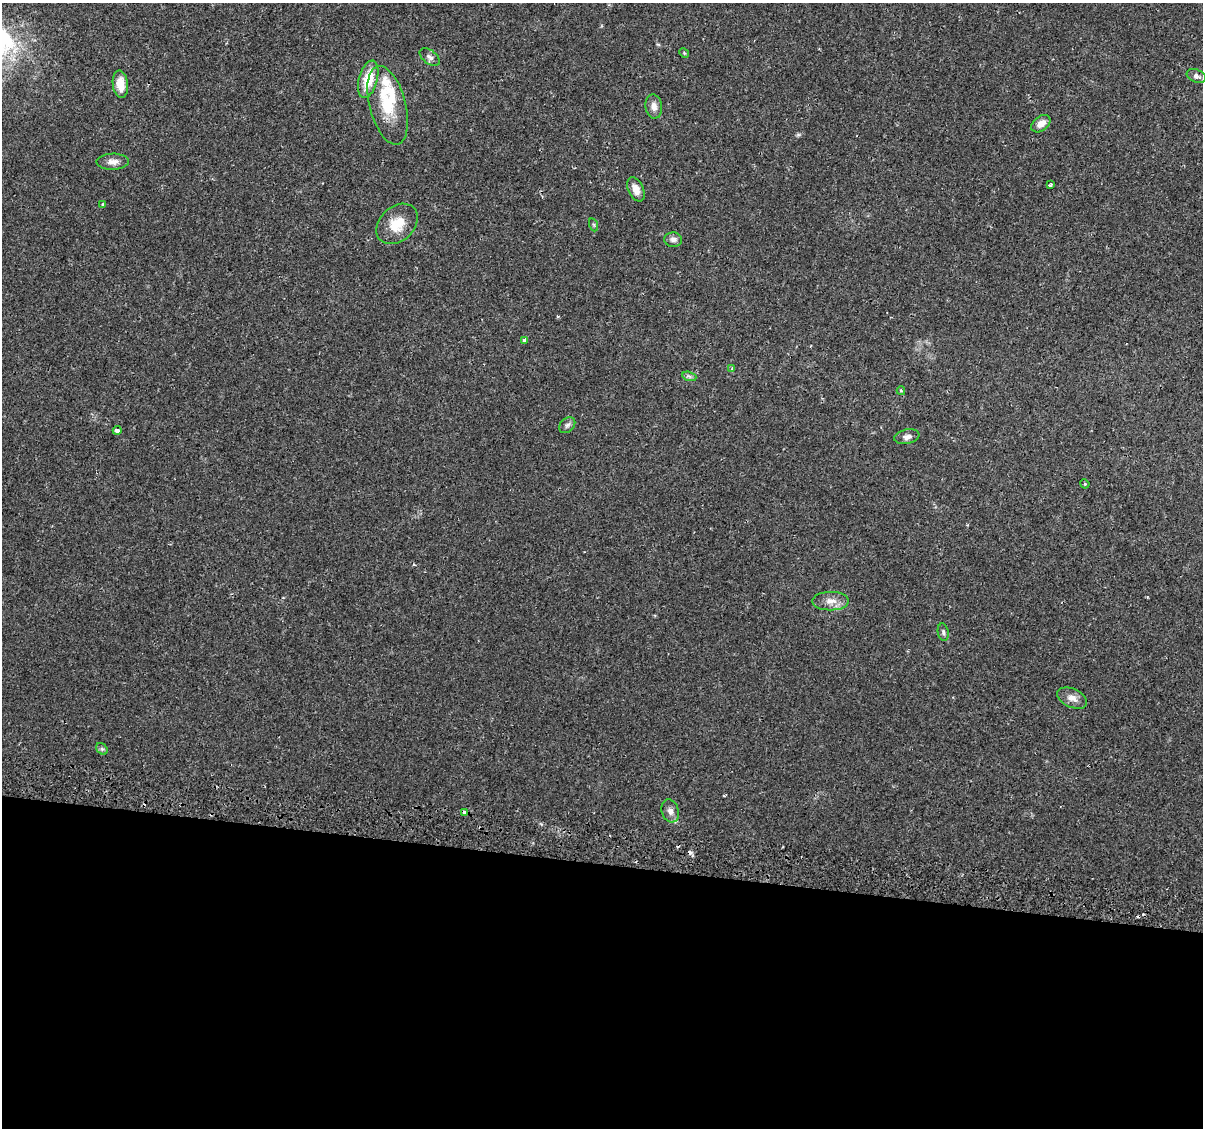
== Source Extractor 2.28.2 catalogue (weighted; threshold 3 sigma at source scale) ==
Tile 14 of 4 x 4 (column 2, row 4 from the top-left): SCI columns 1264-2464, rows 286-1411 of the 4939 x 5131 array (HDU 1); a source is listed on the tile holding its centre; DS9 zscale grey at full resolution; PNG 1205 x 1130 px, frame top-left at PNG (2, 3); each listed source drawn as its Kron ellipse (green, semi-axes under 4 px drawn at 4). Shown black and unused: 24% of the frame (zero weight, under 2 of 3 exposures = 5% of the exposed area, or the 3 px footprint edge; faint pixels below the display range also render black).
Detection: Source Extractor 2.28.2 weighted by HDU 2 'WHT'; one run over the whole footprint, this tile lists its part. Background 0.0261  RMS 0.0029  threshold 0.0132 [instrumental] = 3 sigma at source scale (4.5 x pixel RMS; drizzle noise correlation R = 1.50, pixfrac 1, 0.0396/0.0396 arcsec/px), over >= 5 px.
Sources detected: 34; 3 cosmic-ray / hot-pixel residue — neither listed nor drawn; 2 inside a brighter listed object's ellipse — not listed separately; the other 29 listed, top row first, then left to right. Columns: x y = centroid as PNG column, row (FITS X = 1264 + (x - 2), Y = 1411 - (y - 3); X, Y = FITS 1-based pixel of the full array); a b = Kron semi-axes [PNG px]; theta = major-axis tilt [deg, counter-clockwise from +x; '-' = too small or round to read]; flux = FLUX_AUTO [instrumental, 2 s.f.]
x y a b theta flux
684 53 5 4 - 0.34
430 57 11 6 -38 1.1
1196 76 10 6 -22 1.1
368 79 19 9 75 7.4
120 84 13 7 -84 3.9
388 105 40 18 -75 12
654 106 12 8 -81 1.8
1041 124 11 7 38 2.3
113 162 16 8 2 1.9
1051 185 3 3 - 1.6
636 189 13 7 -66 2.4
103 205 3 3 - 0.65
397 224 23 17 43 6.5
594 225 7 4 -71 0.36
673 240 9 7 -5 1.2
525 340 4 3 - 1.2
732 369 4 3 - 0.7
689 376 7 4 -18 0.65
901 391 4 3 - 0.49
567 425 9 6 44 0.83
117 430 4 4 - 3.9
907 437 12 7 10 1.3
1085 484 5 3 - 0.25
831 601 18 9 1 2.7
943 632 9 5 -80 0.71
1072 698 16 9 -24 2.1
102 749 6 5 - 0.51
670 811 12 8 -71 1.6
464 812 3 3 - 2.8
Overlapping masked pixels (flux is a lower limit): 1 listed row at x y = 464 812